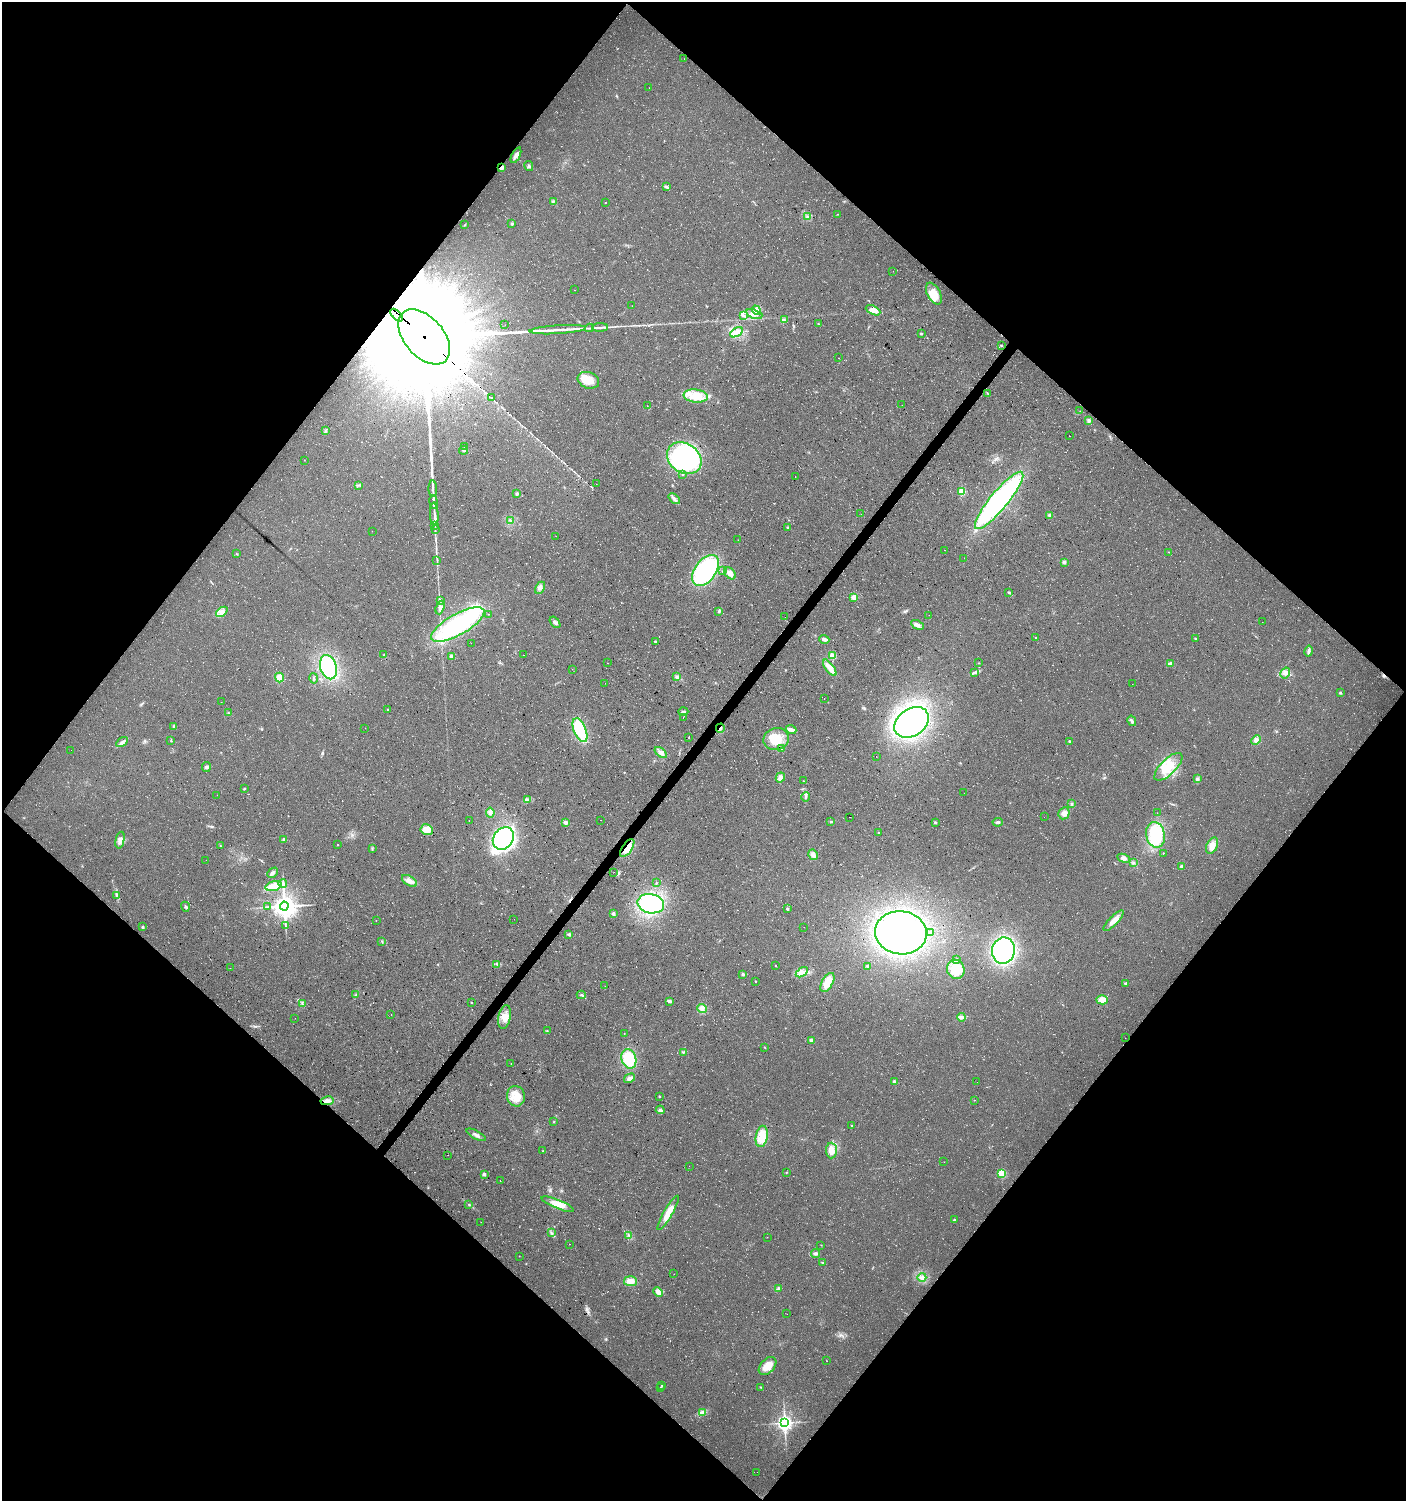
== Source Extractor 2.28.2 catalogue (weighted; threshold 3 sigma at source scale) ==
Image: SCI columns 239-5853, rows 1-5996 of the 6043 x 6022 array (HDU 1 of 3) = the unmasked area's bounding box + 8 px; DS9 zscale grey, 4 x 4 block average (1 PNG px = mean of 4 x 4 image px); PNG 1408 x 1503 px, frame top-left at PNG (2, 2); each listed source drawn as its Kron ellipse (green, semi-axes under 4 px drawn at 4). Shown black and unused: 50% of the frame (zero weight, under 3 of 4 exposures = <1% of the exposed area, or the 3 px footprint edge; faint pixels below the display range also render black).
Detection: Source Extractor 2.28.2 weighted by HDU 2 'WHT'. Background 0.0176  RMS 0.0054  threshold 0.0244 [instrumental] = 3 sigma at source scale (4.5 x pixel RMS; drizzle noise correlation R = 1.50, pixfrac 1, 0.0396/0.0396 arcsec/px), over >= 5 px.
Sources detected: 323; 4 too faint to see at this stretch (4 x 4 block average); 14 inside a brighter object's white glare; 8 cosmic-ray / hot-pixel residue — neither listed nor drawn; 3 coinciding with a brighter row at this scale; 16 inside a brighter listed object's ellipse — not listed separately; the other 278 listed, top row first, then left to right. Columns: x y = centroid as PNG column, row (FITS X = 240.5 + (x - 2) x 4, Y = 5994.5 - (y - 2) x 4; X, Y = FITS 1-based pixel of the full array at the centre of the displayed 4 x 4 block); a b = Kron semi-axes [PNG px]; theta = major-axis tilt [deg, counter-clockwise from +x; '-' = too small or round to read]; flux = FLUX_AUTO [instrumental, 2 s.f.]
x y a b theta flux
684 58 2 2 - 0.45
649 88 2 2 - 0.74
516 155 8 4 64 14
529 166 5 3 - 6.7
502 167 2 2 - 65
667 187 3 2 - 3.8
553 201 2 2 - 1.5
605 202 2 2 - 0.97
838 214 2 2 - 1
807 217 4 3 - 5.5
512 224 2 2 - 19
465 225 3 2 - 1.9
893 271 2 2 - 0.46
574 290 2 2 - 0.47
934 294 12 6 -63 51
632 306 2 2 - 0.69
756 310 5 4 - 30
873 310 8 4 -26 32
754 314 8 4 -19 20
397 315 8 2 -45 26
743 315 2 2 - 2.8
784 320 3 2 - 3.5
818 324 3 2 - 1.9
505 325 2 2 - 0.6
600 327 8 2 1 8.9
590 328 4 2 - 4.2
558 330 28 2 3 35
736 332 7 3 31 20
921 333 2 2 - 13
424 337 32 19 -49 190000
1001 345 2 2 - 2.6
838 358 2 2 - 2.8
588 380 11 8 -20 48
987 393 2 2 - 1.5
696 396 12 6 -7 56
492 397 2 2 - 1300
902 405 2 2 - 0.45
647 406 2 2 - 0.46
1080 411 2 2 - 0.97
1089 421 4 3 - 6.1
325 431 3 2 - 3.6
1069 436 2 2 - 4.9
465 446 3 2 - 4
463 450 4 2 - 5.4
684 458 18 14 -34 630
304 460 2 2 - 0.61
683 475 2 2 - 2.1
795 477 2 2 - 0.54
596 484 2 2 - 0.64
358 485 3 2 - 2.1
433 489 8 2 -88 9.6
962 491 2 2 - 230
517 494 2 2 - 29
674 499 6 3 -44 10
999 500 36 9 50 770
434 502 7 2 -81 7.2
434 514 11 2 -86 13
861 514 2 2 - 0.49
1050 515 3 3 - 9
511 521 3 2 - 3.5
435 526 2 2 - 1.9
788 527 4 2 - 3.3
435 530 3 2 - 2.1
372 531 2 2 - 0.49
556 536 2 2 - 0.34
738 540 2 2 - 0.46
945 550 2 2 - 0.55
1169 552 2 2 - 1.1
236 554 2 2 - 1.9
964 558 2 2 - 0.49
437 561 3 2 - 1.5
1064 562 3 3 - 7
706 570 17 10 54 400
723 571 3 2 - 2.6
730 573 7 4 -48 15
540 588 6 3 62 11
1008 592 3 2 - 2.4
854 597 2 2 - 140
440 600 4 2 - 4.2
440 607 7 3 71 12
719 611 3 2 - 3.8
222 612 6 4 40 19
488 614 2 2 - 0.96
929 615 2 2 - 0.44
785 617 2 2 - 0.56
555 622 6 3 -52 8
1262 622 2 2 - 0.44
458 625 30 10 29 500
917 625 7 4 -28 13
1035 637 2 2 - 2.6
1195 638 2 2 - 4.6
824 639 5 3 - 9.9
655 642 2 2 - 12
471 643 2 2 - 0.55
1309 651 5 2 - 11
384 655 3 2 - 2.9
523 655 2 2 - 0.58
451 656 2 2 - 27
833 656 2 2 - 150
608 663 2 2 - 0.72
979 663 2 2 - 1.1
1170 663 3 2 - 4.6
328 667 12 8 -73 360
830 668 10 4 -54 32
572 669 2 2 - 0.63
975 673 3 2 - 4.2
1285 673 5 4 - 13
279 677 5 4 - 22
677 677 4 4 - 7.2
314 678 5 2 - 4.3
605 683 2 2 - 0.53
1132 684 2 2 - 0.49
1340 693 3 2 - 3.7
824 699 2 2 - 0.67
221 702 2 2 - 0.62
388 709 2 2 - 4.1
683 712 5 3 - 7.6
229 713 2 2 - 1.6
683 718 2 2 - 0.62
1132 721 5 2 - 8.4
912 722 19 13 34 880
173 727 3 2 - 2.5
365 728 2 2 - 0.71
720 728 4 2 - 3.7
580 730 13 6 -67 180
791 730 5 3 - 16
689 738 2 2 - 0.92
776 739 13 11 14 67
1256 740 5 4 - 12
171 741 2 2 - 2
1069 741 2 2 - 7.7
122 742 6 4 31 10
781 749 2 2 - 1.3
71 750 2 2 - 0.65
661 752 7 4 -39 13
876 756 2 2 - 0.46
206 767 5 4 - 7
1168 767 18 7 44 69
780 777 5 4 - 15
1198 779 3 2 - 4.1
803 781 2 2 - 1.8
244 788 3 2 - 2.9
964 793 2 2 - 0.51
217 795 2 2 - 0.38
806 797 5 2 - 5.4
527 800 3 2 - 4.1
1072 804 2 2 - 2.3
490 813 5 3 - 7.3
1064 813 6 5 - 18
1157 813 2 2 - 0.49
849 817 2 2 - 0.82
1044 817 2 2 - 0.58
600 820 2 2 - 0.56
469 821 2 2 - 0.51
831 821 3 2 - 2.5
565 822 2 2 - 49
935 822 2 2 - 13
998 822 5 2 - 7
427 829 6 5 - 38
879 833 2 2 - 9
1156 835 13 9 -79 150
503 838 12 9 52 500
284 839 4 3 - 5.3
120 840 8 3 77 14
338 845 2 2 - 2.2
220 846 2 2 - 1
1212 846 8 5 65 30
627 848 10 5 55 48
372 849 2 2 - 2.3
1163 853 2 2 - 1.6
813 855 5 5 - 13
1124 858 6 3 -23 14
206 860 2 2 - 0.45
1134 863 2 2 - 2
1182 867 2 2 - 28
614 872 2 2 - 0.93
273 873 6 3 46 9.5
409 881 8 4 -33 19
656 883 3 2 - 2.2
283 884 4 3 - 6.7
274 886 8 4 16 67
116 895 4 2 - 2.9
651 904 13 9 -12 380
284 906 4 4 - 3200
185 907 5 2 - 4.9
268 907 3 2 - 2.4
787 909 2 2 - 15
613 914 2 2 - 39
514 919 2 2 - 0.37
376 920 2 2 - 0.68
1114 921 14 4 46 31
286 926 2 2 - 1.9
143 927 3 3 - 3.7
804 927 2 2 - 0.36
901 933 26 21 -8 860
931 933 2 2 - 0.7
569 934 2 2 - 22
382 941 3 2 - 2.5
1003 951 13 11 82 650
956 960 4 2 - 5.1
497 964 2 2 - 2.7
776 966 2 2 - 1.5
867 966 3 2 - 4.2
230 968 2 2 - 0.71
956 969 9 8 - 76
802 972 7 3 32 14
743 974 2 2 - 25
755 981 2 2 - 4.6
827 982 10 5 61 47
1125 984 3 2 - 3.3
605 986 2 2 - 0.51
356 995 3 2 - 3.9
581 995 4 2 - 4.5
1102 1000 5 4 - 31
669 1001 4 3 - 9.2
471 1003 2 2 - 3.6
302 1004 2 2 - 1.3
702 1008 5 4 - 11
391 1014 2 2 - 0.84
505 1017 12 6 79 32
961 1017 4 3 - 6.5
295 1018 2 2 - 0.51
547 1031 2 2 - 1.5
624 1033 2 2 - 1.6
1125 1038 2 2 - 0.49
811 1040 2 2 - 27
765 1048 2 2 - 1.1
683 1052 3 2 - 3.4
629 1059 10 7 -74 120
511 1064 2 2 - 1.1
629 1078 6 3 30 14
894 1082 2 2 - 40
977 1082 2 2 - 0.39
516 1096 10 9 - 48
659 1096 2 2 - 5.7
974 1100 2 2 - 1.4
327 1101 6 4 10 12
660 1110 4 3 - 7.2
554 1122 2 2 - 1.7
851 1125 2 2 - 2
476 1135 10 3 -29 13
762 1136 11 6 79 78
831 1150 8 5 -88 33
543 1151 2 2 - 1.4
448 1155 2 2 - 0.85
944 1162 2 2 - 0.58
689 1166 2 2 - 0.48
786 1172 2 2 - 1.1
1002 1173 2 2 - 280
484 1174 2 2 - 30
500 1181 2 2 - 1.7
469 1204 3 2 - 2.4
558 1204 17 4 -23 44
668 1213 19 4 60 48
954 1220 2 2 - 10
481 1222 2 2 - 0.71
552 1233 3 2 - 2.6
628 1235 4 2 - 3.2
767 1237 2 2 - 0.64
569 1244 2 2 - 0.93
821 1245 2 2 - 1.9
816 1253 4 3 - 6.6
519 1256 2 2 - 1.4
822 1262 2 2 - 2.5
674 1274 2 2 - 0.46
922 1277 4 3 - 8.2
630 1281 6 5 - 33
778 1289 3 2 - 2.9
658 1292 5 4 - 22
787 1314 2 2 - 0.44
826 1361 2 2 - 0.78
767 1366 10 6 47 43
662 1385 2 2 - 3.2
660 1387 2 2 - 1
760 1387 3 2 - 1.6
702 1412 3 2 - 3.8
785 1423 3 3 - 1700
757 1472 2 2 - 0.32
Overlapping masked pixels (flux is a lower limit): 6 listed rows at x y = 502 167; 397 315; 424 337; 492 397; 720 728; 627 848
Diffuse or blended objects may show on this block-average render without a row.